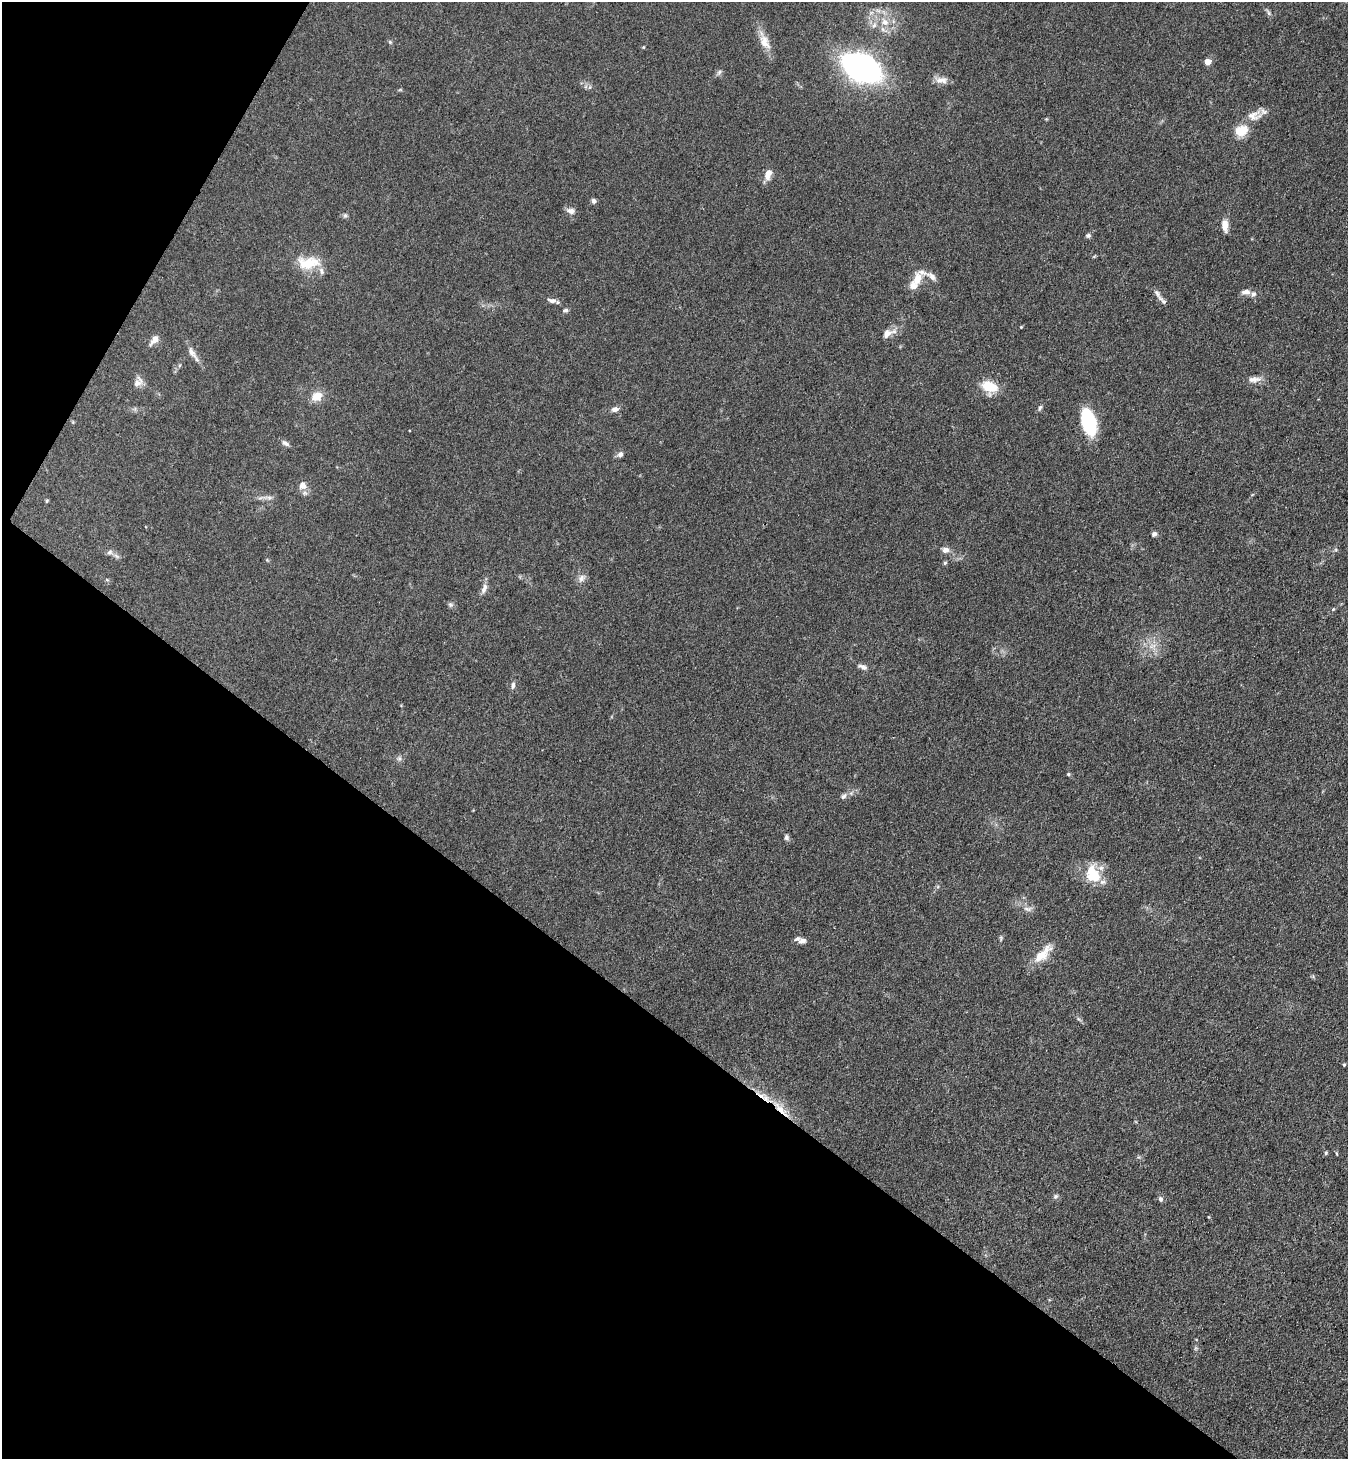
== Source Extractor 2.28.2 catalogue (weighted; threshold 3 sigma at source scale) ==
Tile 9 of 4 x 4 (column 1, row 3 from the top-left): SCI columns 339-1684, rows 1494-2950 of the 5923 x 5900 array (HDU 1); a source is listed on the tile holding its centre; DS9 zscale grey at full resolution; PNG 1350 x 1461 px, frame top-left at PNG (2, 2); no overlay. Shown black and unused: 34% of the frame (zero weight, under 3 of 4 exposures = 5% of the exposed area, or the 3 px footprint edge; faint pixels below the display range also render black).
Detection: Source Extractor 2.28.2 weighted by HDU 2 'WHT'; one run over the whole footprint, this tile lists its part. Background 0.101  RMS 0.0064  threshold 0.0287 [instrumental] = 3 sigma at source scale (4.5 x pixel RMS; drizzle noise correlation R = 1.50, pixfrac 1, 0.05/0.05 arcsec/px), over >= 5 px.
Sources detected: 72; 6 inside a brighter listed object's ellipse — not listed separately; the other 66 listed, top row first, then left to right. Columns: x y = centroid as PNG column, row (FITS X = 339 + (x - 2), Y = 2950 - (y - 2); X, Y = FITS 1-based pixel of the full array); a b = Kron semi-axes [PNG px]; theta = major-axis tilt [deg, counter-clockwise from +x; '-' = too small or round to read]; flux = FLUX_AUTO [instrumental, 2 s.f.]
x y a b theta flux
885 22 13 9 -44 7
874 25 7 6 - 2
390 42 6 4 -46 0.86
765 42 23 12 -64 8.2
1207 62 5 5 - 7.4
861 68 27 19 -22 190
719 72 9 5 46 1.5
941 80 18 8 0 4.5
590 87 6 4 71 0.92
1254 116 22 14 14 8
1241 130 17 13 19 11
768 174 15 8 70 4.9
593 201 6 5 - 1.8
570 211 11 8 -10 3
345 215 7 6 - 1.2
1225 225 15 7 -84 5.5
1088 235 7 5 -1 1.4
308 263 32 16 0 17
931 276 15 7 -41 3.3
917 279 19 12 62 8
1246 292 12 7 7 3.2
552 300 11 6 -10 2.8
1162 300 20 5 -45 2.9
565 310 8 5 10 1.3
1021 327 4 4 - 0.52
887 334 15 9 38 5
154 340 11 6 50 5.2
192 353 25 7 -55 4.8
1254 379 18 7 3 4.4
138 382 16 9 56 3.9
990 387 16 11 -24 16
317 396 12 10 33 8.4
1040 407 7 5 62 1.3
615 409 9 6 13 2.9
1089 422 27 13 -74 39
409 430 3 3 - 1.7
285 443 11 6 -33 2.2
620 454 8 6 45 2.1
302 485 11 10 - 4.7
269 498 7 6 - 1.8
47 501 5 4 - 0.77
1154 534 8 6 42 1.6
945 550 9 7 -4 3.1
110 552 8 6 17 1.9
945 563 5 5 - 0.98
581 578 13 8 46 3.2
484 589 16 7 68 3.3
451 605 8 5 -44 1.4
1333 609 5 4 - 0.74
863 667 13 6 -25 2.6
513 685 9 5 78 2
399 758 7 5 69 1.6
1068 774 4 4 - 0.73
843 796 9 6 41 2
786 837 8 6 -81 1.5
1093 874 25 18 -67 17
1028 909 13 6 -4 2.8
1001 938 8 3 -77 0.86
802 941 9 6 6 3
1042 954 29 10 46 12
1344 1065 4 3 - 0.65
780 1109 33 7 -44 11
1326 1153 6 4 70 0.83
1055 1196 7 6 - 1.4
1160 1199 7 6 - 1.7
1209 1217 5 3 - 0.51
Overlapping masked pixels (flux is a lower limit): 1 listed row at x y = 780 1109